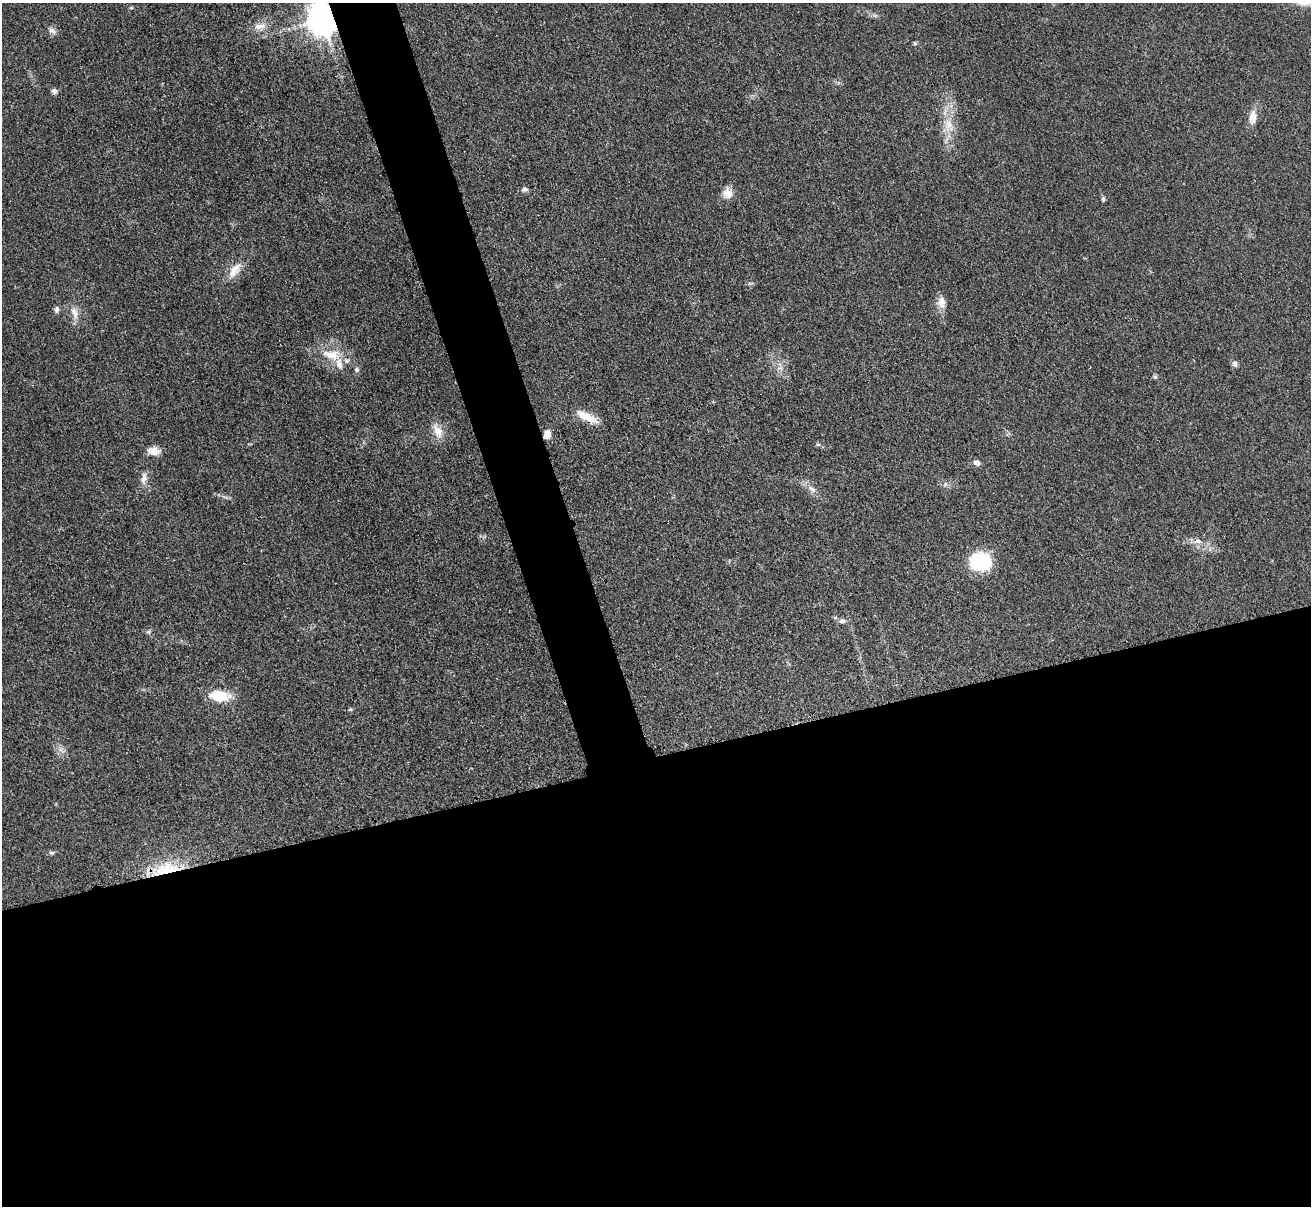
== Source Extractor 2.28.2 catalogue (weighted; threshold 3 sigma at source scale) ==
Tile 15 of 4 x 4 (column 3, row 4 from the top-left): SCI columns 2632-3940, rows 278-1481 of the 5263 x 5247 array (HDU 1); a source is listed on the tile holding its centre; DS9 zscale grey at full resolution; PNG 1313 x 1208 px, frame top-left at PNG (2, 3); no overlay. Shown black and unused: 40% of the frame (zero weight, under 3 of 4 exposures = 2% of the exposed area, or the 3 px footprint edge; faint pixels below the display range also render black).
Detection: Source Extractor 2.28.2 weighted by HDU 2 'WHT'; one run over the whole footprint, this tile lists its part. Background 0.0543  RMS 0.0056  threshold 0.0253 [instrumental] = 3 sigma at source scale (4.5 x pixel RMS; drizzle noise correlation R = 1.50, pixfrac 1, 0.05/0.05 arcsec/px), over >= 5 px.
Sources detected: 41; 2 inside a brighter listed object's ellipse — not listed separately; the other 39 listed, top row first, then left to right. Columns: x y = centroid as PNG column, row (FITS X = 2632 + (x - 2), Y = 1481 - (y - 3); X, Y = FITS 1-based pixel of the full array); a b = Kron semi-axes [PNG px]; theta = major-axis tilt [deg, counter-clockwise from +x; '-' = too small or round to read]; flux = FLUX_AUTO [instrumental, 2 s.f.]
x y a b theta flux
131 8 6 3 18 0.6
875 15 7 4 0 1.2
323 19 10 8 -73 1200
260 26 18 11 3 6.6
52 31 12 7 -30 2.6
915 43 5 4 - 0.99
54 91 7 7 - 1.9
1253 117 19 9 85 6
948 125 17 12 74 8.5
525 189 8 7 - 1.7
728 193 12 12 - 6
1103 199 6 5 - 1
235 270 25 12 52 8.2
750 283 6 4 18 0.9
941 302 14 9 -89 5.5
56 309 8 6 88 1.8
74 313 19 9 -70 5.3
332 355 28 14 -8 14
1235 364 8 6 -59 1.9
779 368 9 5 18 1.9
357 369 6 6 - 1.3
1155 377 7 4 -1 0.87
587 417 28 9 -25 9.6
438 431 21 11 -65 6.9
547 435 8 6 77 7
818 444 6 5 - 0.98
154 451 15 10 -7 5.4
977 463 8 7 - 2.3
144 478 18 8 82 4
811 489 15 6 -41 3.7
1197 541 14 6 6 3.5
981 562 15 12 -5 61
842 621 10 6 2 2.1
149 632 7 6 - 1.3
219 696 18 9 -6 20
350 709 5 5 - 0.72
61 750 11 4 -55 2
51 853 9 5 -4 1.2
166 869 38 16 13 25
Overlapping masked pixels (flux is a lower limit): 4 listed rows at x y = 323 19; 587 417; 547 435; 166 869
Isophote crosses this tile's border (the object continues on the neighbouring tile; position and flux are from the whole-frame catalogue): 1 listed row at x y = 323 19